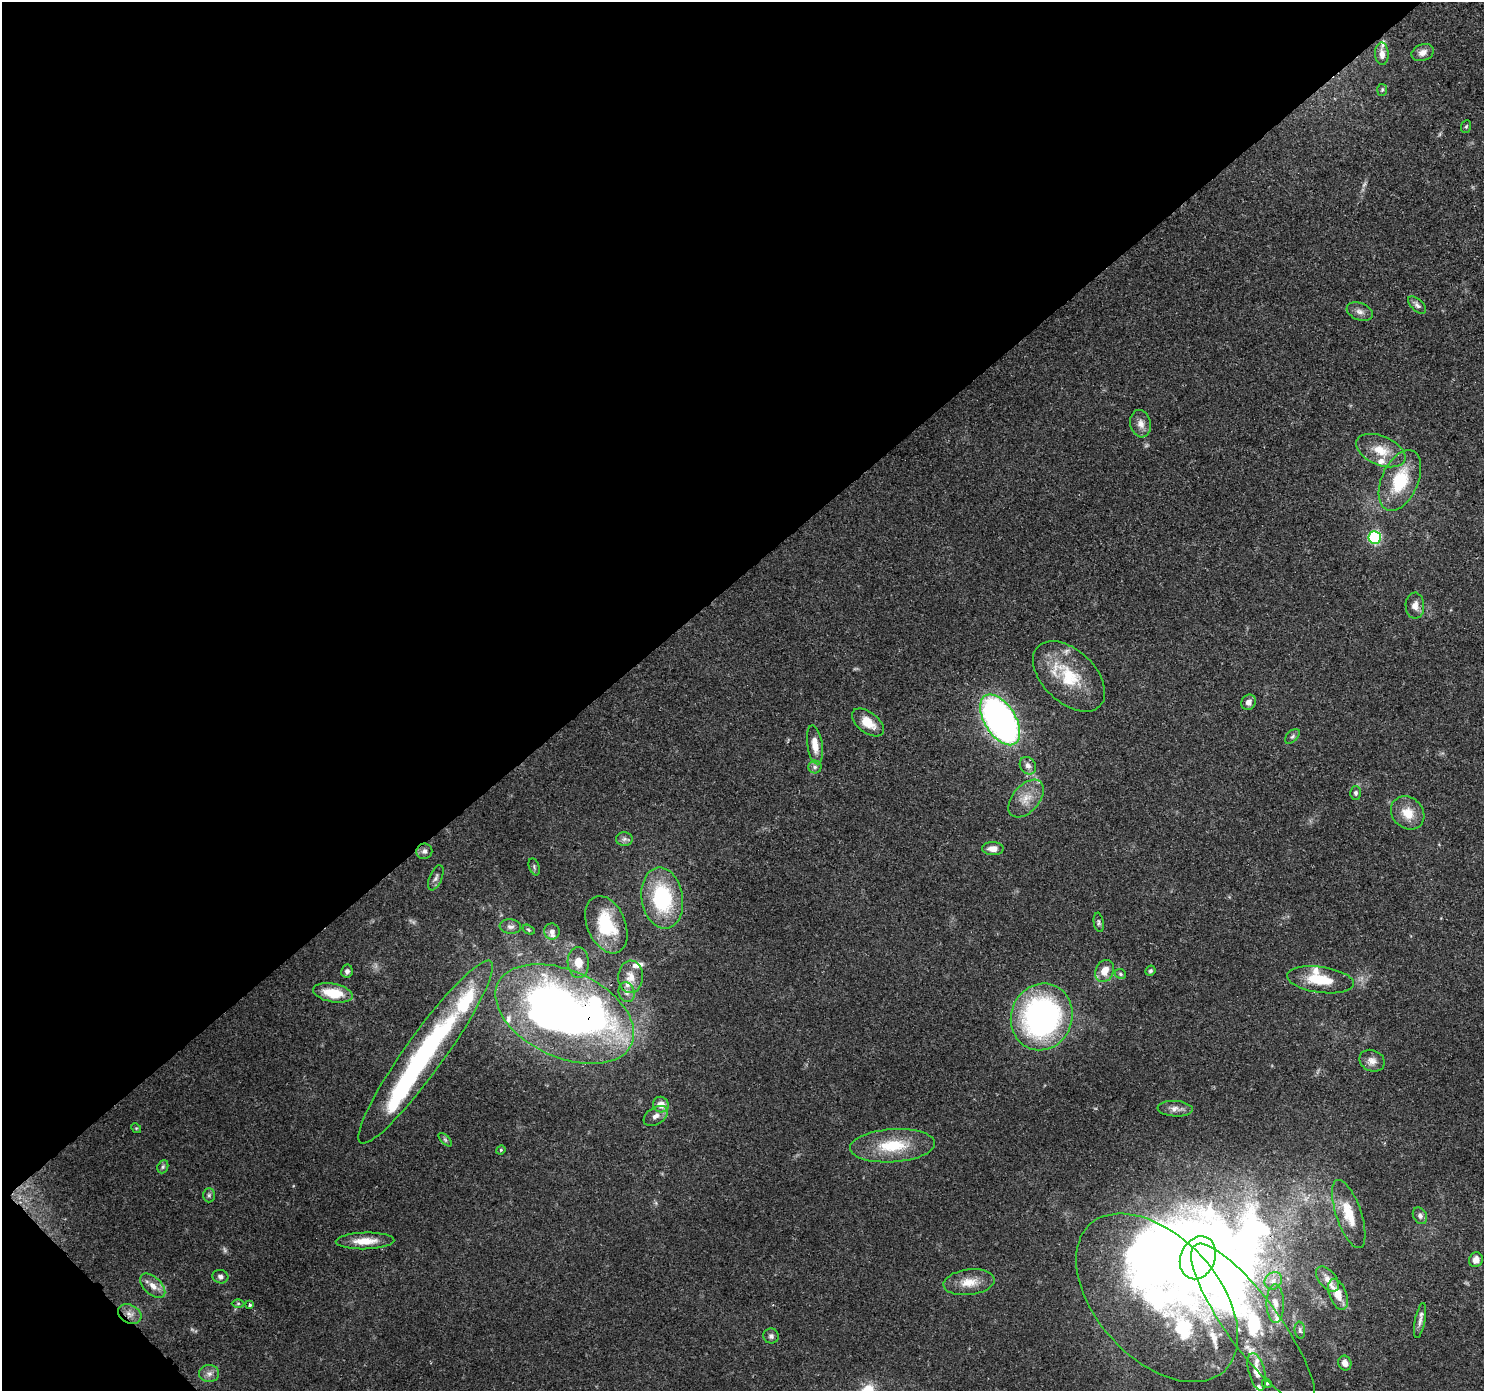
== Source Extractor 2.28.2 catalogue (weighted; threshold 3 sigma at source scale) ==
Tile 5 of 4 x 4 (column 1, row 2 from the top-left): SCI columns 93-1574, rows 3008-4396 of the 6119 x 6080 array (HDU 1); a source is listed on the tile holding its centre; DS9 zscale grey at full resolution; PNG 1486 x 1393 px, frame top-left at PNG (2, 2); each listed source drawn as its Kron ellipse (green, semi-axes under 4 px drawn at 4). Shown black and unused: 42% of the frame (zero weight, under 3 of 4 exposures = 8% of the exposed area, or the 3 px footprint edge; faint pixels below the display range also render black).
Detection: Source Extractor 2.28.2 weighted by HDU 2 'WHT'; one run over the whole footprint, this tile lists its part. Background 0.122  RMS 0.0043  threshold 0.0193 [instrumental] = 3 sigma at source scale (4.5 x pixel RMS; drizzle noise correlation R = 1.50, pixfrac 1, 0.0396/0.0396 arcsec/px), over >= 5 px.
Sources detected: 108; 4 too faint to see at this stretch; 7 inside a brighter object's white glare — neither listed nor drawn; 18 inside a brighter listed object's ellipse — not listed separately; the other 79 listed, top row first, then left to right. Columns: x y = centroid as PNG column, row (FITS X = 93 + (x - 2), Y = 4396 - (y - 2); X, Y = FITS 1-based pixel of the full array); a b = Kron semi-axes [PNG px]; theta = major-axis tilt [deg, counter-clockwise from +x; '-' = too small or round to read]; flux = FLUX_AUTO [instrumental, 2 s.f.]
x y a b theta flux
1423 52 11 8 21 2.8
1382 54 11 7 -89 2.8
1382 90 6 5 - 0.67
1466 126 6 5 - 0.64
1417 305 11 6 -42 1.7
1360 311 13 8 -21 2.4
1141 424 14 10 -76 3.1
1381 451 26 14 -23 9.4
1400 480 32 18 66 21
1375 538 6 6 - 49
1415 606 13 9 -89 3.2
1069 676 43 26 -44 23
1248 702 8 7 - 2.4
1000 720 28 15 -58 180
868 722 18 10 -38 7
1292 736 9 5 45 1.1
815 745 19 7 -81 5.9
1028 766 9 7 -56 2.2
815 767 6 6 - 1.1
1356 793 6 5 - 0.97
1026 799 22 13 49 7.1
1408 813 18 15 -45 7.9
624 839 8 7 - 1.4
993 849 11 6 -1 3.5
424 851 8 7 - 1.8
534 867 9 5 -70 0.85
436 878 13 6 67 1.6
662 898 31 20 -81 37
1099 922 10 5 -80 0.98
606 925 30 19 -67 22
510 926 11 7 -7 1.9
529 930 6 4 -32 0.57
552 931 8 7 - 1.8
578 962 15 10 -87 5.7
347 971 6 5 - 1.4
1104 971 11 9 64 5.1
1150 971 5 4 - 0.82
1120 974 6 4 -23 0.72
631 977 16 12 87 5.7
1320 980 33 13 -8 14
627 992 10 8 -74 2.2
333 993 20 9 -11 12
565 1014 74 43 -25 320
1042 1017 34 30 69 120
425 1052 112 19 54 91
1372 1061 13 10 -22 3.1
661 1105 8 7 - 4.7
1175 1109 18 8 -3 2.8
656 1116 13 8 34 2.6
136 1128 5 4 - 0.44
445 1140 8 3 -45 0.74
892 1146 42 16 4 19
501 1150 5 4 - 0.51
163 1167 7 5 69 0.86
209 1195 7 6 - 0.95
1349 1214 36 12 -71 12
1420 1216 9 6 -61 1.7
365 1241 29 8 2 7.6
1198 1258 22 17 66 630
1476 1260 7 7 - 3.4
220 1277 8 6 -16 1.4
1327 1279 15 8 -51 3
1273 1281 9 8 - 2.5
969 1282 25 13 7 7.7
153 1286 15 8 -44 3.8
1338 1294 16 8 -69 5.9
1157 1298 99 61 -47 140
238 1303 6 4 0 0.67
1275 1304 19 9 -89 4.7
250 1305 3 3 - 1.3
130 1314 12 9 -27 3.1
1420 1321 18 5 78 2.1
1253 1325 98 26 -54 52
1300 1330 8 5 -82 1.1
771 1336 7 7 - 1.4
1345 1363 7 6 - 2.8
1257 1372 19 8 -76 5.6
209 1374 10 8 0 2.2
1267 1383 5 4 - 0.59
Overlapping masked pixels (flux is a lower limit): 3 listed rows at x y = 1000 720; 425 1052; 130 1314